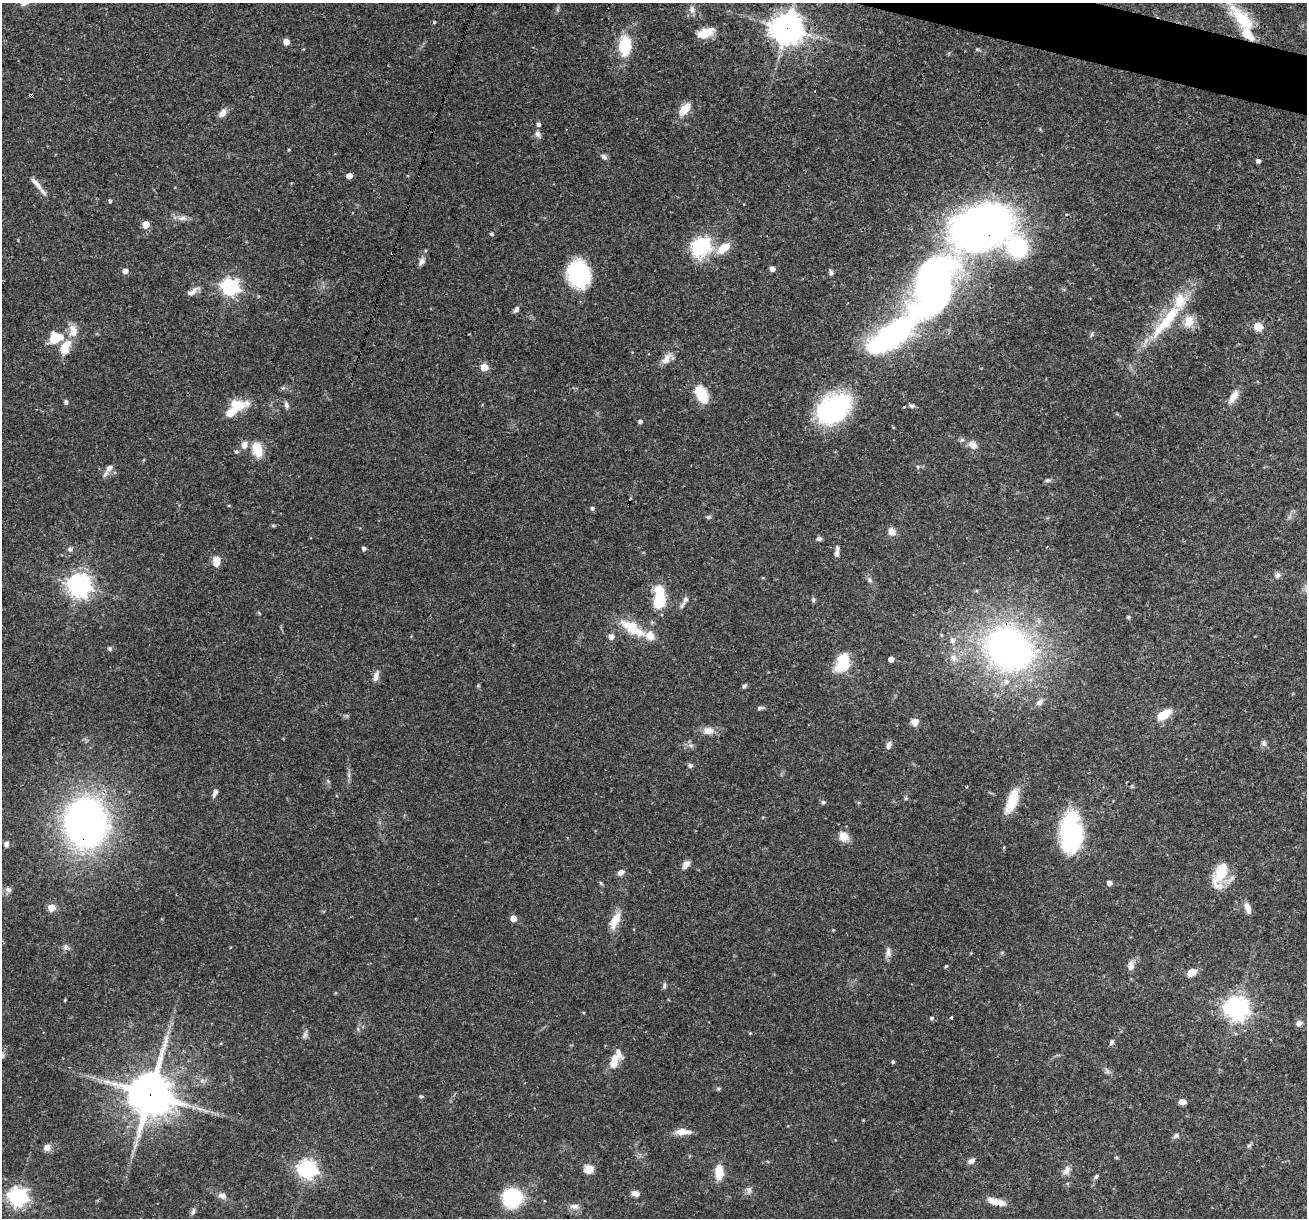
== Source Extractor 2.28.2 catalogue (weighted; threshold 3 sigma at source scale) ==
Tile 10 of 4 x 4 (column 2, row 3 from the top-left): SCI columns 1306-2610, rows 1466-2681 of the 5220 x 5236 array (HDU 1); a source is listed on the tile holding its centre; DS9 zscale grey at full resolution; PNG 1309 x 1220 px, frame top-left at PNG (2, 3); no overlay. Shown black and unused: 1% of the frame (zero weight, under 3 of 4 exposures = <1% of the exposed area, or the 3 px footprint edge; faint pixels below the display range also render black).
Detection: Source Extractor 2.28.2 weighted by HDU 2 'WHT'; one run over the whole footprint, this tile lists its part. Background 0.0571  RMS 0.0033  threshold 0.0146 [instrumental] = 3 sigma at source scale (4.5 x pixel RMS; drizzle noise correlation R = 1.50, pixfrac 1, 0.05/0.05 arcsec/px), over >= 5 px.
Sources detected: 176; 1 inside a brighter object's white glare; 4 cosmic-ray / hot-pixel residue — not listed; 13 inside a brighter listed object's ellipse — not listed separately; the other 158 listed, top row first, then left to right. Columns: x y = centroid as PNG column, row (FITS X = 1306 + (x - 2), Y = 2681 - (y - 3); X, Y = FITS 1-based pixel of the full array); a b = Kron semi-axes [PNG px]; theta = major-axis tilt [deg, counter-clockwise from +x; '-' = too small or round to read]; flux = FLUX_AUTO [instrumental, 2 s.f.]
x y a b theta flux
692 9 10 7 -84 1.5
434 22 4 4 - 0.38
787 28 11 10 - 440
705 33 21 10 21 5
1247 34 49 21 -65 15
286 42 5 5 - 3.4
625 46 28 15 86 10
977 49 6 4 -19 0.42
30 95 3 3 - 0.68
685 109 18 9 50 4.4
222 113 11 8 50 1.9
539 124 5 5 - 0.92
538 134 11 7 -60 1.3
289 150 4 3 - 0.33
604 157 8 6 -36 0.96
1258 161 4 4 - 1.2
349 176 4 4 - 2.7
35 182 13 6 -47 1.5
43 192 20 4 -50 1.4
110 201 5 4 - 0.43
183 218 10 6 1 1.5
146 224 5 5 - 6.5
982 227 30 20 16 390
491 234 5 5 - 0.59
701 246 8 8 - 82
724 248 17 9 39 5.5
1018 248 22 20 -64 26
422 262 10 7 53 1.5
772 269 4 4 - 1.9
125 271 5 4 - 2.1
831 273 8 5 -82 0.76
579 274 23 19 -76 31
933 286 66 39 72 160
230 287 7 7 - 120
193 291 16 6 34 1.8
516 309 9 5 51 0.96
1167 320 61 13 51 19
1189 321 16 12 78 4.2
1258 326 5 5 - 9.1
72 327 10 8 10 2
893 335 55 18 39 93
55 339 12 9 87 7.5
66 345 21 10 43 4.8
666 359 19 9 57 2.7
484 367 5 5 - 7.9
701 394 14 8 -64 13
1233 397 17 7 59 3.3
66 402 7 5 -71 0.68
286 405 10 5 -69 1
912 405 7 6 - 0.73
833 408 33 23 34 47
231 412 35 10 32 7.6
640 421 5 4 - 0.86
961 440 8 5 27 0.71
244 445 11 9 64 2
972 445 12 8 -32 2.4
257 449 17 11 -72 6.4
236 451 5 5 - 0.6
918 467 6 5 - 0.57
109 468 9 6 49 1.5
1047 480 7 5 3 0.68
592 508 4 4 - 0.78
708 517 7 5 1 0.57
273 526 6 4 0 0.43
892 532 10 8 -55 2
819 539 7 5 11 0.83
364 548 5 4 - 0.88
70 549 7 5 13 0.73
836 552 14 5 82 1.5
216 561 12 9 -90 3.2
1277 575 8 7 - 1.1
870 580 8 6 -53 0.91
80 585 8 8 - 250
660 599 19 9 -89 18
686 599 10 7 63 1.2
813 600 6 4 89 0.58
1128 617 4 3 - 0.54
633 628 42 14 -32 9.9
941 635 5 4 - 0.46
611 636 5 5 - 2
952 640 9 7 -86 1.7
110 649 6 5 - 0.6
1009 649 43 35 -28 140
953 658 11 9 -50 2.4
891 659 4 4 - 2.3
843 663 21 14 69 9.9
376 676 14 6 76 1.8
744 686 7 4 55 0.69
1040 702 10 7 37 1.7
760 708 9 4 8 0.8
1164 714 18 9 34 5.6
914 722 7 7 - 2.4
708 731 14 11 3 2.7
1264 743 8 7 - 0.94
691 745 6 6 - 0.87
889 745 10 6 72 1.3
690 765 6 5 - 0.76
349 775 7 4 -89 0.69
328 781 5 5 - 0.44
215 792 11 5 71 1.4
906 798 6 4 46 0.43
1012 800 30 10 69 8
823 802 5 5 - 0.7
86 823 30 26 -86 210
1071 833 41 21 89 35
843 836 11 10 - 3.9
6 844 6 6 - 1.1
1004 847 5 3 - 0.28
686 864 11 7 51 1.7
621 872 8 5 28 1.8
1220 874 34 14 70 10
601 883 6 5 - 0.46
1109 883 5 4 - 1.5
8 890 9 7 -41 1.3
51 908 5 5 - 6.9
1248 908 13 7 -72 2.2
513 918 5 4 - 3.5
615 920 24 10 64 4.5
833 930 4 4 - 0.28
66 947 8 7 - 1
888 952 14 7 -84 1.5
1131 965 13 8 83 1.8
946 966 4 4 - 0.39
1191 973 9 6 32 3.5
664 985 9 5 78 0.73
1237 1008 9 8 - 230
951 1017 3 3 - 1.1
931 1018 5 4 - 0.48
1299 1023 8 7 - 1.5
750 1033 4 4 - 0.28
305 1035 12 6 73 1.1
1112 1042 6 6 - 0.7
2 1055 7 7 - 0.86
614 1062 24 9 73 4.8
893 1062 4 3 - 0.54
202 1080 7 6 - 0.99
719 1089 6 5 - 0.47
150 1094 16 15 - 950
421 1096 4 4 - 0.54
1182 1102 7 5 3 2
683 1132 15 6 0 4.2
1176 1136 8 6 26 0.85
1249 1145 7 4 19 0.51
47 1147 10 8 43 1.7
971 1161 9 6 19 1.3
307 1169 7 7 - 140
589 1169 9 8 - 3.8
1066 1170 14 8 50 1.9
719 1172 12 8 -88 7.1
1096 1177 7 4 38 0.66
749 1190 9 7 85 1.2
636 1194 10 6 -13 1.5
222 1196 12 8 -22 1.7
18 1197 7 7 - 150
512 1198 17 15 23 27
996 1202 22 8 -15 3.5
574 1206 13 7 -2 1.6
193 1211 10 5 72 0.88
Overlapping masked pixels (flux is a lower limit): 10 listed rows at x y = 787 28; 1247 34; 30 95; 982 227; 893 335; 666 359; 1009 649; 86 823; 150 1094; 996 1202
Isophote crosses this tile's border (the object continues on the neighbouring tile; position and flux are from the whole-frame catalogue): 1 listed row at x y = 2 1055